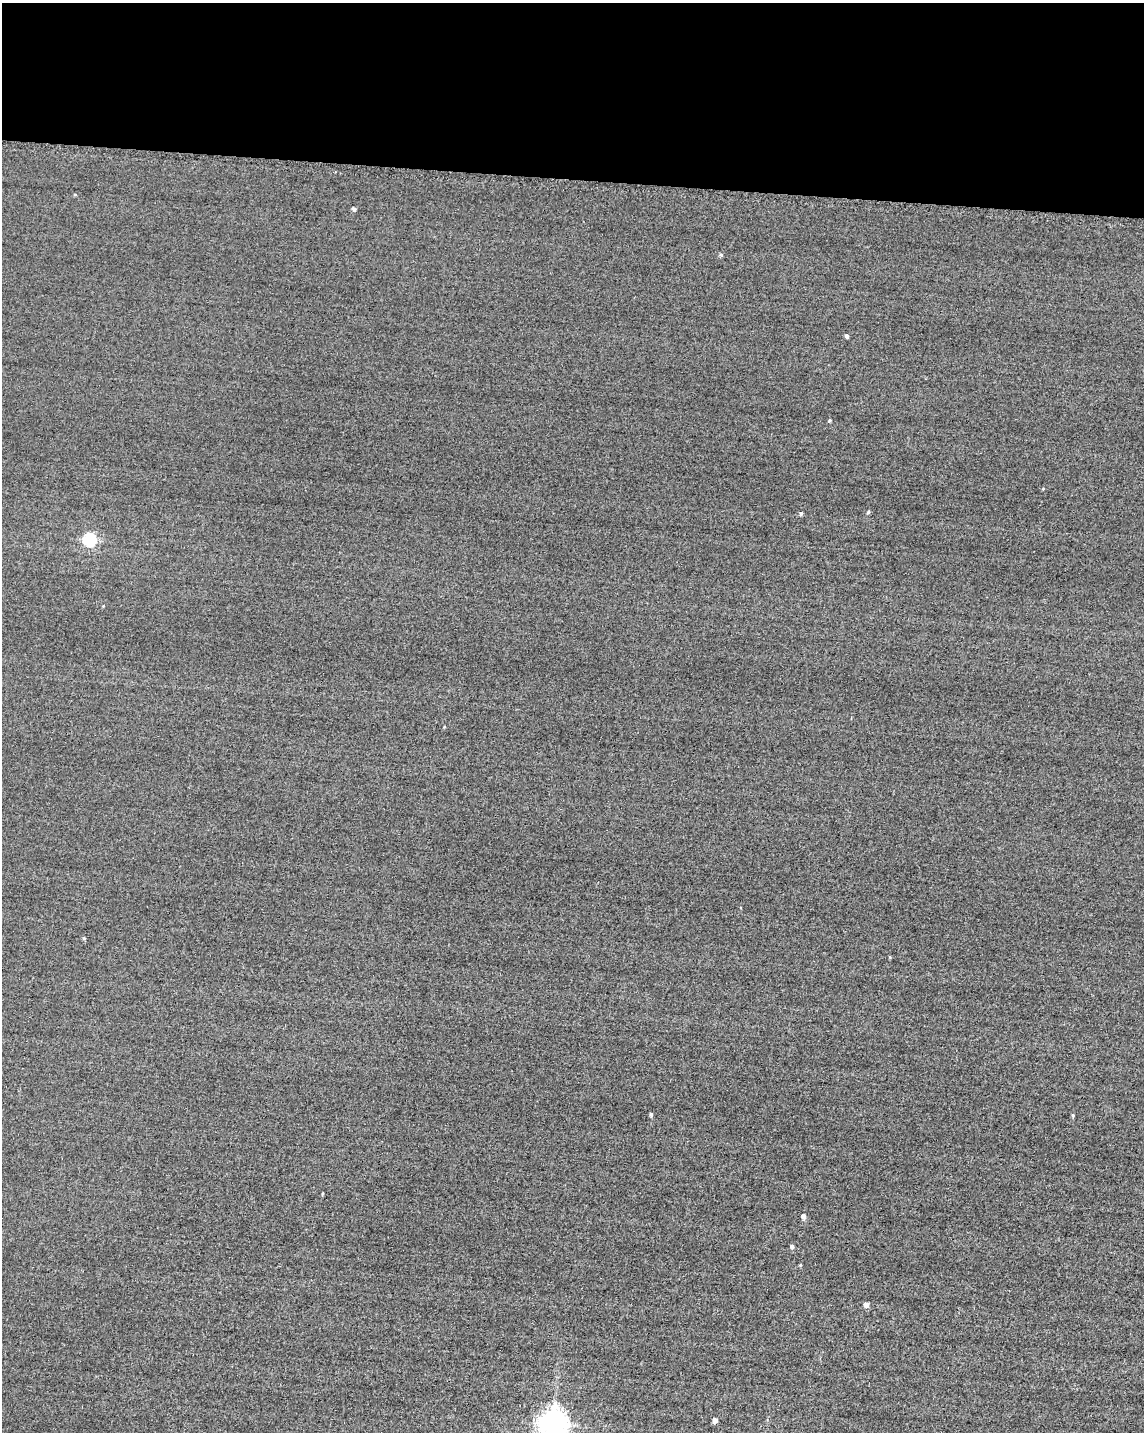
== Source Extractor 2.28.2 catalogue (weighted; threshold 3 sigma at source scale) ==
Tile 3 of 4 x 3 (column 3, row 1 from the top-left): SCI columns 2309-3450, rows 3108-4537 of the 4849 x 4881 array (HDU 1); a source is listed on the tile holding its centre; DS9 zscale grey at full resolution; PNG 1146 x 1434 px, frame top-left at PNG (2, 3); no overlay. Shown black and unused: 12% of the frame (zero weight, under 2 of 3 exposures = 12% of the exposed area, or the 3 px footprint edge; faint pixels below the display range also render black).
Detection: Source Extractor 2.28.2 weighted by HDU 2 'WHT'; one run over the whole footprint, this tile lists its part. Background -0.229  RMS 3.4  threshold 15.2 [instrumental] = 3 sigma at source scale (4.5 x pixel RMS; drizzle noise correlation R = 1.50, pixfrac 1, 0.05/0.05 arcsec/px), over >= 5 px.
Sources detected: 17; all 17 listed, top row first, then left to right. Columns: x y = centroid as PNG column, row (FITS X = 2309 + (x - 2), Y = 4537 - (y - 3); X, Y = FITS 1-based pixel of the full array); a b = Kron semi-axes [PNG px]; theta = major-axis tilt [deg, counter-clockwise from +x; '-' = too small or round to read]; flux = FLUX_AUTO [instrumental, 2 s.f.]
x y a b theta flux
75 195 5 3 - 260
354 209 4 4 - 890
721 255 5 5 - 480
847 336 4 3 - 750
830 420 4 3 - 390
868 512 4 4 - 500
801 513 4 4 - 530
89 540 6 6 - 43000
84 938 3 3 - 520
651 1114 5 4 - 530
1073 1115 4 4 - 340
804 1216 5 4 - 1700
792 1246 5 4 - 810
800 1265 4 3 - 270
866 1305 4 4 - 2700
715 1420 4 4 - 2000
553 1423 9 9 - 410000
Isophote crosses this tile's border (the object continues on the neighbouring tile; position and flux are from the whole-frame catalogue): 1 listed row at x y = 553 1423